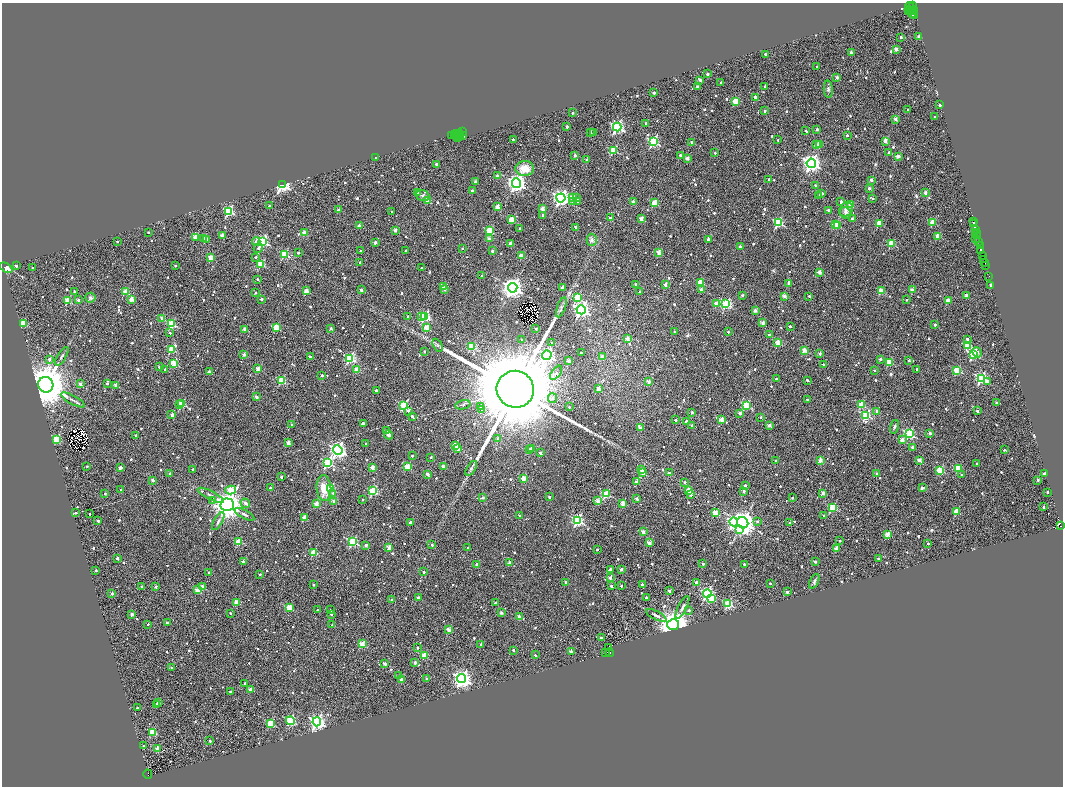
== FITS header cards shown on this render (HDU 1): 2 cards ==
NAXIS1  =                 2121
NAXIS2  =                 1568

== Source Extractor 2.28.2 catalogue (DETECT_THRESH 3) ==
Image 2121 x 1568 px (HDU 1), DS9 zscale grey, zoomed out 1/2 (1 PNG px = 2 x 2 image px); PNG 1065 x 788 px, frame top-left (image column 1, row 1567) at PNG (2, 3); each listed source drawn as its Kron ellipse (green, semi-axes under 4 px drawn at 4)
Background 0.727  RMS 0.61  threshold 1.83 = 3 sigma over >= 5 px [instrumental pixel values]
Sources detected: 1177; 127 cannot appear on this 1/2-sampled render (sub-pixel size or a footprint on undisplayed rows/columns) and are neither listed nor drawn; of the other 1050, the 500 brightest by FLUX_AUTO listed and drawn (550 fainter detections omitted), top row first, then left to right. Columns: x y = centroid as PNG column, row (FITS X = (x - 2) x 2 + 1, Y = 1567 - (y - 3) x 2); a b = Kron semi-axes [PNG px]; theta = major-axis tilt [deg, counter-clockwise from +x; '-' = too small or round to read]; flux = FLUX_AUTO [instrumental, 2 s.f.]
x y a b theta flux
913 5 2 2 - 1.2e+03
910 7 5 2 - 2.1e+03
908 9 3 2 - 3.8e+02
911 11 2 1 - 7.8e+02
912 11 2 1 - 9.1e+02
908 12 4 2 - 1.1e+03
914 12 6 2 89 2.1e+03
912 15 3 2 - 8.0e+02
901 37 2 2 - 4.4e+02
919 37 2 2 - 1.5e+03
896 49 2 2 - 1.3e+03
851 53 2 2 - 7.8e+02
765 54 2 2 - 3.4e+02
817 67 2 2 - 3.6e+02
707 74 2 2 - 3.8e+02
837 77 2 2 - 8.0e+02
700 80 3 2 - 4.5e+02
721 83 2 2 - 3.1e+02
764 86 2 2 - 2.3e+02
698 87 2 2 - 7.9e+02
828 89 8 4 -86 3.1e+02
654 93 2 2 - 4.7e+02
756 98 3 2 - 1.8e+03
736 101 3 3 - 4.3e+03
940 105 2 2 - 5.1e+02
908 109 2 2 - 2.4e+02
765 111 2 2 - 4.8e+02
573 113 2 2 - 4.4e+02
935 117 2 2 - 4.3e+02
895 119 2 2 - 1.3e+03
646 123 2 2 - 5.0e+02
567 127 2 2 - 6.0e+02
617 127 4 4 - 2.6e+04
817 129 2 2 - 7.6e+02
806 131 3 2 - 2.6e+02
462 132 2 2 - 1.0e+03
590 132 2 2 - 4.9e+02
456 133 2 1 - 2.7e+02
459 133 4 2 - 1.8e+03
594 133 2 2 - 2.5e+02
452 135 3 1 - 3.7e+03
454 135 3 3 - 9.2e+02
847 135 2 2 - 5.5e+02
459 136 3 2 - 1.1e+03
462 136 4 3 - 2.0e+03
457 138 2 1 - 3.4e+02
460 138 2 1 - 4.4e+02
513 139 2 2 - 2.9e+02
778 140 2 2 - 2.3e+02
885 141 2 2 - 1.2e+03
653 142 4 4 - 1.5e+04
692 142 2 2 - 1.2e+03
820 144 3 3 - 3.1e+02
817 145 2 2 - 1.3e+03
613 150 3 3 - 6.2e+03
889 152 2 2 - 7.5e+02
715 153 2 2 - 4.0e+02
575 155 2 2 - 7.1e+02
680 155 2 2 - 3.4e+02
898 156 2 2 - 1.8e+03
376 158 2 2 - 4.7e+02
687 158 2 2 - 1.0e+03
587 160 2 2 - 6.6e+02
811 163 4 4 - 6.8e+04
436 164 2 2 - 5.7e+02
525 169 9 7 1 2.2e+03
497 176 3 2 - 8.1e+02
769 179 2 2 - 3.8e+02
871 180 2 2 - 6.9e+02
476 182 2 2 - 8.1e+02
516 183 4 4 - 6.9e+04
282 185 3 3 - 4.1e+04
815 186 2 2 - 3.7e+02
869 188 2 2 - 6.5e+02
472 191 2 2 - 5.2e+02
418 193 2 2 - 7.4e+02
822 193 2 2 - 3.3e+02
925 193 2 2 - 1.2e+03
819 195 2 2 - 3.4e+02
423 196 7 5 -19 3.9e+02
572 197 3 3 - 1.6e+03
561 198 4 4 - 5.1e+04
576 198 2 2 - 6.3e+02
873 198 3 2 - 3.2e+02
428 201 2 2 - 2.1e+03
578 201 3 2 - 3.1e+02
573 202 2 2 - 9.4e+02
633 202 2 2 - 1.7e+03
841 202 2 2 - 7.4e+02
654 203 3 3 - 3.3e+03
851 204 4 3 - 1.3e+03
269 206 2 2 - 2.8e+02
497 207 2 2 - 2.1e+03
542 209 2 2 - 1.6e+03
846 209 7 6 - 6.7e+02
338 210 2 2 - 9.0e+02
828 210 2 2 - 5.6e+02
229 211 4 3 - 1.2e+04
392 212 2 2 - 2.5e+02
846 213 6 5 - 3.6e+02
543 215 2 2 - 5.1e+02
610 218 2 2 - 3.8e+02
641 219 2 2 - 2.3e+03
852 219 2 2 - 4.6e+02
512 220 3 3 - 3.7e+03
933 222 3 3 - 3.5e+03
973 222 2 1 - 5.8e+02
778 223 3 3 - 1.3e+04
879 223 3 3 - 3.6e+03
835 224 3 3 - 4.4e+03
974 224 3 2 - 1.6e+03
838 225 3 2 - 2.3e+03
359 226 2 2 - 1.1e+03
576 227 2 2 - 5.8e+02
519 228 2 2 - 3.0e+02
395 230 2 2 - 9.8e+02
976 230 2 2 - 5.0e+02
489 231 3 3 - 7.4e+03
148 232 2 2 - 2.8e+02
976 232 2 1 - 2.4e+02
304 233 2 2 - 2.4e+03
976 235 4 2 - 4.7e+02
222 236 2 2 - 2.1e+03
938 236 3 3 - 2.8e+03
196 238 3 2 - 3.0e+03
204 238 2 2 - 3.4e+02
976 238 3 2 - 4.8e+02
206 239 3 2 - 1.7e+03
489 239 2 2 - 1.0e+03
708 239 4 3 - 2.8e+02
592 240 6 5 - 4.4e+02
117 241 2 2 - 2.5e+02
256 241 4 3 - 6.0e+02
262 241 4 3 - 1.5e+04
979 241 4 2 - 1.0e+03
375 243 2 2 - 5.9e+02
510 243 2 2 - 1.3e+03
891 243 3 3 - 5.2e+03
740 246 2 2 - 3.8e+02
980 246 3 2 - 5.1e+02
258 248 5 3 - 3.2e+02
462 248 2 2 - 2.7e+02
406 250 2 2 - 2.7e+02
980 250 3 2 - 8.8e+02
361 251 2 2 - 2.3e+02
492 251 2 2 - 6.0e+02
298 253 2 2 - 2.9e+02
659 253 3 2 - 2.4e+03
284 254 3 3 - 7.1e+03
522 256 4 2 - 2.7e+03
983 256 3 1 - 2.6e+02
256 257 2 2 - 2.8e+02
211 258 3 2 - 3.2e+03
983 259 2 2 - 4.5e+02
360 262 2 2 - 5.5e+02
985 262 2 1 - 8.4e+02
261 264 3 3 - 5.4e+03
16 266 2 2 - 4.7e+02
175 266 2 2 - 2.6e+02
986 266 3 2 - 8.0e+02
6 268 7 4 -31 1.1e+03
33 268 2 2 - 4.7e+02
422 268 2 2 - 2.3e+02
819 272 2 2 - 1.4e+03
482 276 2 2 - 2.7e+02
989 276 2 1 - 3.9e+02
257 279 2 2 - 2.9e+02
700 282 3 2 - 3.1e+03
789 283 3 2 - 9.2e+02
665 284 2 2 - 1.1e+03
636 285 2 2 - 1.0e+03
991 285 2 2 - 6.3e+02
443 286 2 2 - 1.2e+03
563 287 2 2 - 1.1e+03
513 288 5 4 - 1.0e+05
361 290 2 2 - 8.5e+02
445 290 3 2 - 2.4e+02
701 290 2 2 - 1.3e+03
913 290 2 2 - 1.3e+03
306 291 2 2 - 2.4e+03
640 291 2 2 - 2.3e+02
881 291 3 2 - 3.4e+03
74 292 3 2 - 4.2e+02
125 292 3 2 - 2.9e+03
255 293 2 2 - 3.1e+02
742 295 2 2 - 6.0e+02
784 296 2 2 - 1.6e+03
809 296 2 2 - 3.6e+02
967 296 2 2 - 1.6e+03
577 297 3 3 - 6.0e+03
90 298 5 5 - 3.0e+02
131 299 3 2 - 2.4e+03
261 299 2 2 - 4.0e+02
68 300 3 3 - 5.1e+03
78 300 2 2 - 5.1e+02
906 300 2 2 - 2.5e+02
948 301 2 2 - 2.7e+03
717 304 3 2 - 2.8e+03
726 304 4 3 - 1.1e+04
561 307 10 4 70 3.5e+02
581 310 4 4 - 4.5e+04
755 310 2 2 - 1.1e+03
425 316 4 3 - 1.2e+04
408 317 2 2 - 8.5e+02
422 317 3 2 - 8.5e+02
162 318 2 2 - 1.1e+03
23 323 3 3 - 4.4e+03
763 323 2 2 - 1.3e+03
171 324 3 3 - 7.8e+03
935 325 2 2 - 7.6e+02
790 326 2 2 - 3.6e+02
276 328 3 3 - 5.1e+03
331 328 2 2 - 6.6e+02
427 328 3 3 - 3.7e+03
245 329 2 2 - 1.8e+03
536 329 2 2 - 2.4e+02
674 332 2 2 - 2.8e+02
728 332 2 2 - 2.3e+02
170 333 2 2 - 2.7e+02
769 335 2 2 - 3.8e+02
627 339 2 2 - 1.8e+03
967 339 2 2 - 3.7e+02
522 340 2 2 - 2.9e+02
552 343 2 2 - 3.7e+02
778 343 3 2 - 3.8e+03
438 345 7 4 -61 2.4e+02
967 345 3 3 - 4.2e+03
471 346 3 3 - 6.2e+03
171 349 4 3 - 6.3e+03
804 350 2 2 - 2.5e+03
424 351 2 2 - 2.8e+02
977 352 5 3 - 7.6e+02
581 353 2 2 - 3.0e+02
244 354 2 2 - 1.4e+03
820 354 2 2 - 6.3e+02
973 354 3 3 - 1.3e+04
547 355 5 4 - 2.8e+04
62 356 11 3 58 3.1e+02
602 356 2 2 - 4.1e+02
310 357 2 2 - 1.3e+03
350 358 4 3 - 1.3e+04
49 359 2 2 - 4.6e+02
880 359 2 2 - 6.4e+02
909 360 2 2 - 3.3e+02
569 361 2 2 - 1.5e+03
889 362 3 3 - 4.6e+03
174 363 3 3 - 4.6e+03
823 364 2 2 - 2.7e+02
159 367 2 2 - 6.0e+02
165 369 2 2 - 2.3e+02
258 369 2 2 - 1.8e+03
917 369 2 2 - 5.5e+02
357 370 3 2 - 2.9e+03
957 370 3 3 - 5.3e+03
874 371 2 2 - 2.3e+02
209 372 2 2 - 1.0e+03
556 373 8 4 53 3.6e+02
322 375 2 2 - 5.2e+02
981 378 4 3 - 1.8e+04
776 379 2 2 - 5.4e+02
807 380 2 2 - 3.4e+02
281 381 3 3 - 5.8e+03
987 381 3 2 - 6.7e+02
649 382 2 2 - 1.2e+03
80 384 2 2 - 8.2e+02
107 384 2 2 - 3.6e+02
46 385 8 7 - 4.7e+05
116 385 2 2 - 1.9e+03
515 389 19 18 - 2.4e+06
598 389 3 2 - 1.3e+03
376 391 2 2 - 7.9e+02
256 397 2 2 - 7.4e+02
553 398 5 4 - 4.3e+02
807 399 2 2 - 2.5e+02
73 400 13 3 -29 3.7e+02
997 402 2 2 - 5.0e+02
179 404 3 2 - 4.5e+02
182 404 3 3 - 5.0e+03
404 405 3 3 - 9.2e+03
463 405 8 4 12 2.4e+02
746 405 3 3 - 7.8e+03
861 405 3 3 - 4.9e+03
481 406 4 4 - 3.3e+02
569 407 2 2 - 2.5e+02
481 409 3 3 - 2.3e+02
408 411 3 2 - 5.3e+02
877 411 2 2 - 1.7e+03
977 411 2 2 - 7.9e+02
692 412 2 2 - 4.7e+02
740 413 2 2 - 1.0e+03
172 415 2 2 - 1.3e+03
866 415 3 3 - 9.4e+03
412 416 2 2 - 3.1e+02
760 417 2 2 - 2.2e+02
721 419 2 2 - 1.7e+03
675 420 2 2 - 4.3e+02
686 421 2 2 - 6.3e+02
363 423 3 2 - 9.7e+02
292 425 2 2 - 4.5e+02
692 425 2 2 - 4.0e+02
769 425 2 2 - 1.2e+03
894 427 7 3 72 2.6e+02
640 428 2 2 - 9.0e+02
387 430 2 2 - 5.1e+02
930 433 2 2 - 7.1e+02
909 434 4 3 - 1.4e+04
136 435 2 2 - 3.3e+02
389 435 4 4 - 4.4e+02
498 438 2 2 - 8.3e+02
56 439 3 3 - 6.0e+03
902 440 3 2 - 1.5e+03
288 443 2 2 - 1.6e+03
366 443 2 2 - 2.7e+02
455 445 3 2 - 1.8e+03
912 447 2 2 - 9.1e+02
457 448 3 2 - 1.9e+03
531 448 2 2 - 4.7e+02
338 450 5 4 - 4.5e+04
529 450 2 2 - 6.1e+02
1004 450 2 2 - 2.7e+02
540 453 2 2 - 6.8e+02
412 456 2 2 - 2.9e+02
431 457 2 2 - 3.3e+02
820 460 2 2 - 1.6e+03
919 460 2 2 - 1.6e+03
776 461 2 2 - 2.7e+02
327 462 4 4 - 1.2e+04
977 464 2 2 - 3.4e+02
87 466 2 2 - 2.9e+02
443 466 2 2 - 1.1e+03
407 467 3 3 - 4.6e+03
120 468 4 2 - 8.2e+02
372 468 3 2 - 2.1e+03
471 468 8 4 58 3.3e+02
958 468 3 3 - 4.4e+03
192 469 2 2 - 2.4e+02
642 470 2 2 - 2.0e+03
940 470 3 3 - 6.0e+03
170 473 2 2 - 3.5e+02
643 473 2 2 - 2.1e+03
669 473 2 2 - 2.4e+02
427 474 3 2 - 8.6e+02
877 474 2 2 - 4.4e+02
1044 474 2 2 - 6.8e+02
962 475 2 2 - 2.7e+02
281 477 2 2 - 4.4e+02
524 478 2 2 - 2.7e+03
153 480 2 2 - 9.9e+02
1038 480 2 2 - 3.9e+02
636 482 2 2 - 5.3e+02
685 482 2 2 - 5.5e+02
745 485 2 2 - 4.1e+02
270 488 2 2 - 2.3e+02
324 488 13 7 -85 2.7e+03
331 488 3 3 - 6.3e+03
922 488 3 2 - 5.2e+02
121 490 2 2 - 2.6e+02
231 490 5 3 - 3.2e+03
373 491 3 3 - 8.9e+03
689 491 2 2 - 2.6e+03
743 491 2 2 - 8.2e+02
1047 492 2 2 - 3.0e+02
333 493 4 4 - 2.6e+02
823 493 2 2 - 1.5e+03
105 494 2 2 - 5.0e+02
606 494 3 3 - 6.5e+03
211 495 14 4 -28 5.1e+02
691 495 3 3 - 4.3e+02
549 497 2 2 - 4.0e+02
483 498 3 2 - 4.7e+02
636 498 2 2 - 1.0e+03
792 498 2 2 - 3.9e+02
363 499 2 2 - 2.6e+02
213 501 3 3 - 2.8e+02
334 501 2 2 - 1.2e+03
598 501 2 2 - 2.0e+03
245 503 5 3 - 6.4e+02
316 504 2 2 - 1.9e+03
623 504 2 2 - 2.1e+03
227 505 6 6 - 1.6e+05
833 507 3 3 - 7.8e+03
1044 507 2 2 - 4.4e+02
956 512 3 3 - 3.4e+03
75 513 3 2 - 2.7e+02
715 513 3 3 - 3.6e+03
89 514 2 2 - 3.9e+02
244 514 11 3 -28 3.4e+02
824 515 2 2 - 2.4e+02
520 516 2 2 - 3.9e+02
304 517 2 2 - 2.3e+03
577 520 4 4 - 1.7e+04
98 521 2 2 - 6.0e+02
218 521 10 3 61 2.9e+02
757 521 3 3 - 2.6e+02
410 522 2 2 - 1.1e+03
734 522 4 4 - 2.3e+04
743 523 6 5 - 1.0e+05
789 523 2 2 - 5.4e+02
1060 526 2 2 - 2.7e+02
739 529 4 4 - 3.7e+03
643 532 2 2 - 1.4e+03
887 534 2 2 - 2.7e+03
239 541 3 3 - 3.2e+03
840 541 2 2 - 2.5e+02
353 542 3 3 - 1.2e+04
649 543 2 2 - 2.0e+03
928 544 2 2 - 3.9e+02
366 545 2 2 - 6.4e+02
432 545 2 2 - 4.0e+02
389 548 2 2 - 2.0e+03
468 548 2 2 - 2.7e+02
836 548 2 2 - 2.4e+03
597 550 2 2 - 2.5e+02
314 552 3 3 - 4.7e+03
117 558 2 2 - 7.6e+02
878 559 2 2 - 5.8e+02
243 561 2 2 - 8.4e+02
815 562 2 2 - 5.9e+02
510 563 2 2 - 1.6e+03
477 564 2 2 - 1.3e+03
703 564 2 2 - 6.7e+02
744 564 2 2 - 4.3e+02
610 569 2 2 - 6.5e+02
621 569 2 2 - 7.6e+02
96 570 2 2 - 2.4e+02
209 572 2 2 - 3.7e+02
424 572 2 2 - 6.1e+02
260 574 2 2 - 3.2e+02
610 578 2 2 - 9.6e+02
814 581 8 3 64 2.6e+02
566 582 2 2 - 7.2e+02
696 582 2 2 - 7.1e+02
770 583 2 2 - 3.0e+02
642 584 2 2 - 5.9e+02
313 585 2 2 - 4.2e+02
141 586 2 2 - 4.0e+02
611 586 2 2 - 5.8e+02
621 586 2 2 - 2.8e+02
156 587 2 2 - 5.2e+02
202 587 3 2 - 2.2e+03
197 590 2 2 - 2.0e+03
669 591 2 2 - 5.9e+02
787 592 2 2 - 7.8e+02
112 593 2 2 - 7.7e+02
707 593 4 3 - 2.3e+04
646 597 2 2 - 3.0e+02
418 598 2 2 - 8.1e+02
712 599 3 3 - 4.7e+03
391 600 2 2 - 2.3e+02
237 602 2 2 - 2.4e+03
495 603 2 2 - 5.0e+02
728 604 3 3 - 8.7e+03
289 607 3 3 - 3.7e+03
682 607 13 3 63 4.4e+02
317 610 2 2 - 2.4e+02
331 610 2 2 - 2.5e+02
689 610 3 3 - 2.8e+02
230 613 2 2 - 2.6e+02
501 613 2 2 - 8.5e+02
132 614 2 2 - 1.0e+03
331 614 2 2 - 3.5e+02
656 615 11 3 -28 3.5e+02
519 617 2 2 - 1.5e+03
167 622 2 2 - 4.0e+02
148 624 2 2 - 2.2e+02
332 625 2 2 - 3.3e+02
673 625 6 5 - 2.0e+05
449 630 2 2 - 1.9e+03
601 638 2 2 - 6.1e+02
362 644 3 3 - 4.0e+03
481 644 2 2 - 3.3e+02
418 648 2 2 - 2.3e+02
608 648 2 2 - 4.0e+02
513 650 2 2 - 3.2e+02
571 652 2 2 - 1.3e+03
610 652 4 2 - 1.5e+03
605 653 2 1 - 2.6e+02
425 655 3 3 - 3.6e+03
535 655 2 2 - 3.9e+02
415 662 2 2 - 8.3e+02
385 664 2 2 - 1.4e+03
172 668 2 2 - 2.3e+02
399 676 2 2 - 5.3e+02
401 679 2 2 - 1.7e+03
427 679 2 2 - 8.2e+02
462 679 4 4 - 6.5e+04
245 683 2 2 - 4.7e+02
250 689 2 2 - 1.5e+03
230 691 2 2 - 2.6e+02
158 702 2 2 - 7.9e+02
156 704 2 2 - 2.3e+02
137 708 2 2 - 4.7e+02
290 721 4 3 - 1.1e+04
317 722 4 4 - 4.4e+04
270 724 3 3 - 5.4e+03
153 732 3 3 - 5.4e+03
210 741 2 2 - 6.3e+02
144 746 2 2 - 3.8e+02
157 749 2 2 - 3.1e+03
148 774 4 1 - 2.8e+02
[550 fainter detections neither listed nor drawn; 127 sub-pixel or undisplayed-footprint detections neither listed nor drawn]